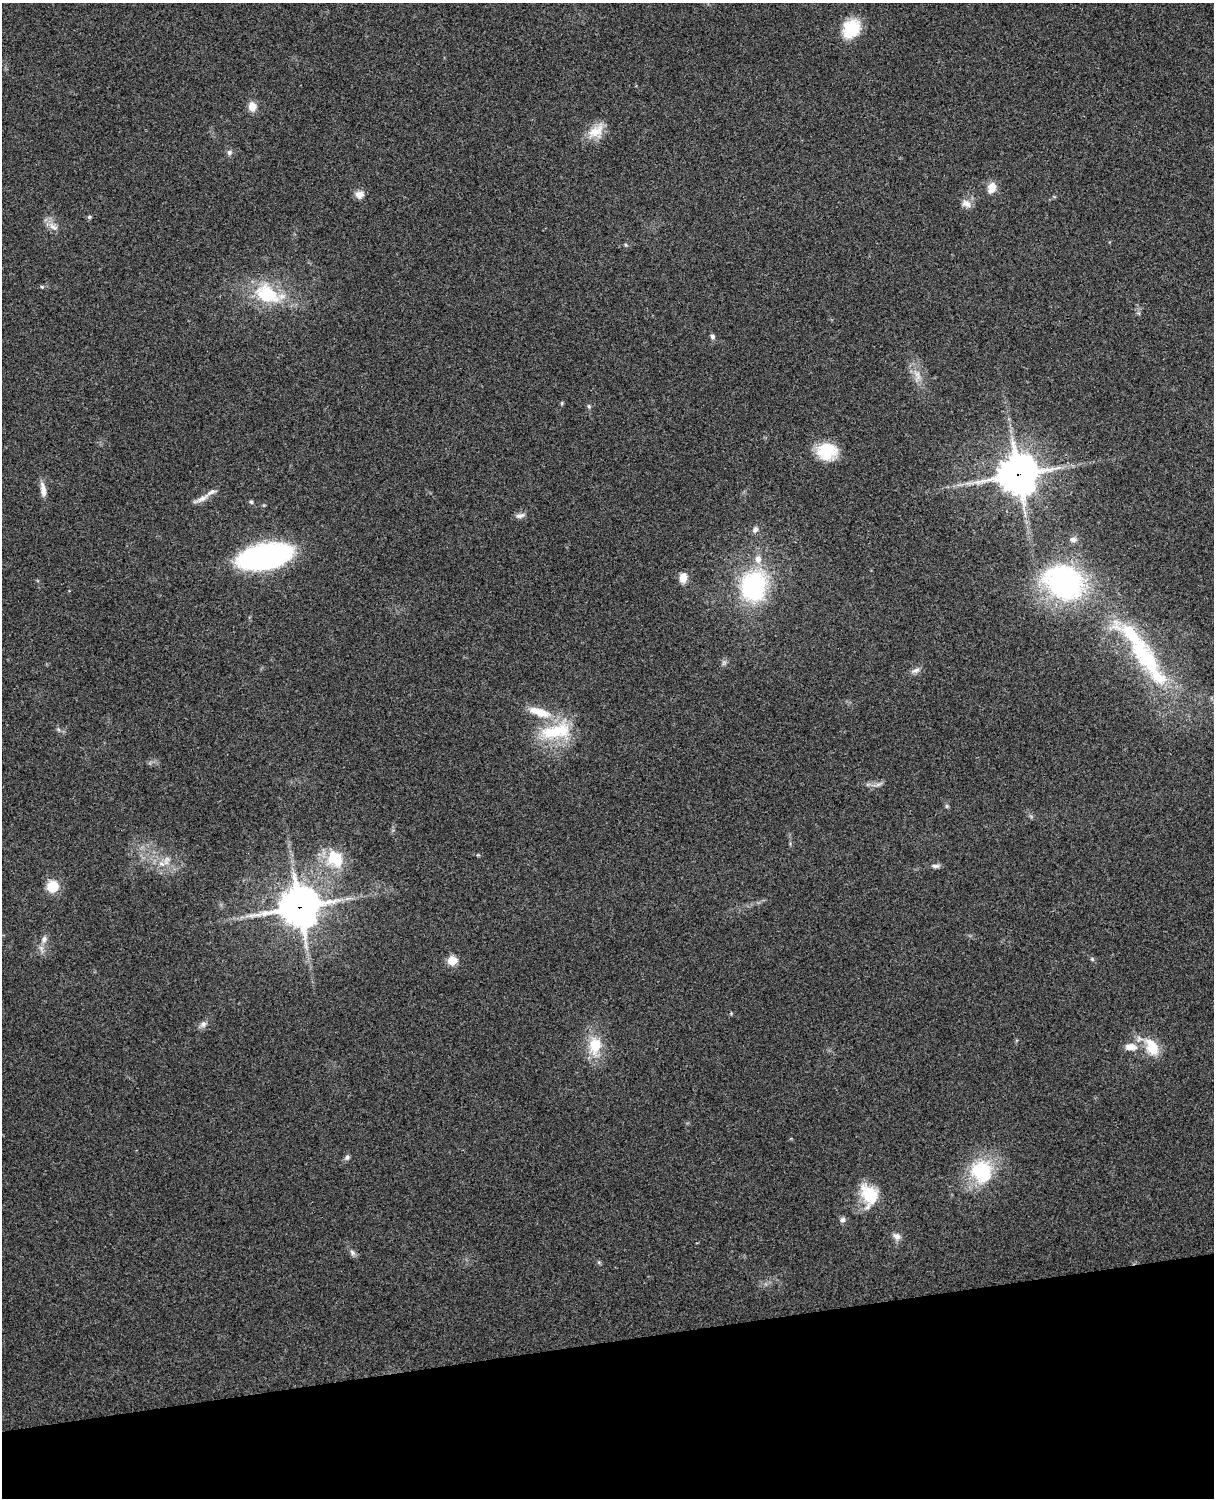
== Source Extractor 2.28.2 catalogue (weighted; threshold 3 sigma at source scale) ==
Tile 10 of 4 x 3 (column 2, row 3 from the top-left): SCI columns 1332-2543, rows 165-1660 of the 5088 x 4928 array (HDU 1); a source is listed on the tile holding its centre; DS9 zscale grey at full resolution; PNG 1216 x 1500 px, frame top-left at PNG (2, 3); no overlay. Shown black and unused: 10% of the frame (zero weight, under 3 of 4 exposures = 6% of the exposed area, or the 3 px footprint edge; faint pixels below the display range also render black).
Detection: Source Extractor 2.28.2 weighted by HDU 2 'WHT'; one run over the whole footprint, this tile lists its part. Background 0.264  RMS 0.0089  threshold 0.0402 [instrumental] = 3 sigma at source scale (4.5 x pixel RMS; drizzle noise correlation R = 1.50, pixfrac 1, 0.05/0.05 arcsec/px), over >= 5 px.
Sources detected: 55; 3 inside a brighter listed object's ellipse — not listed separately; the other 52 listed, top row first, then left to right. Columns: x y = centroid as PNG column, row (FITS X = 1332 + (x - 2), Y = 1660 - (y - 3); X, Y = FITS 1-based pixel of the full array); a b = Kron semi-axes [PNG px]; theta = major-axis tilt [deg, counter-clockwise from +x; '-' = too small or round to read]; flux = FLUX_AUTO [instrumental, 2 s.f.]
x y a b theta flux
851 29 22 18 58 31
252 107 9 8 - 9.4
596 131 26 13 38 15
229 152 7 7 - 2.6
992 188 12 9 72 9.4
359 194 11 9 -6 5.7
966 204 13 10 -24 5.9
89 217 5 5 - 1.2
53 227 14 7 -28 5.8
42 287 5 4 - 0.99
268 294 40 23 -20 53
712 336 7 6 - 2
917 375 16 7 -72 7.9
562 403 5 4 - 1.1
589 406 6 4 -68 1.5
827 451 22 19 0 30
1018 474 13 13 - 2100
43 490 19 7 -82 7
202 498 26 6 27 6
251 502 6 4 -66 1.3
520 515 12 7 11 3.6
755 529 9 7 59 3.2
1073 540 8 7 - 3.3
264 557 39 17 11 260
758 559 8 8 - 6.3
683 578 11 8 83 8.1
1064 582 32 28 -24 200
754 587 25 21 84 120
1147 659 88 24 -54 120
916 670 11 6 18 3.7
539 712 30 10 -18 22
554 732 42 18 18 46
878 784 7 4 19 2.4
946 806 6 4 -89 1.3
335 858 25 19 -51 31
162 864 10 5 -26 4.7
935 866 11 5 0 2.8
52 886 11 11 - 19
300 907 14 13 - 2300
44 939 11 8 75 4.5
1092 959 6 4 -47 1.2
452 961 5 5 - 38
203 1024 10 8 54 3.7
595 1046 25 16 83 25
1131 1047 16 9 -2 9.5
1152 1047 26 15 -60 21
347 1157 8 6 40 2.2
982 1172 27 24 -51 57
869 1194 25 18 -54 31
842 1220 7 6 - 2.8
897 1237 11 8 -34 4.5
352 1252 9 5 -53 2.7
Overlapping masked pixels (flux is a lower limit): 2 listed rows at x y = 1018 474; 300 907